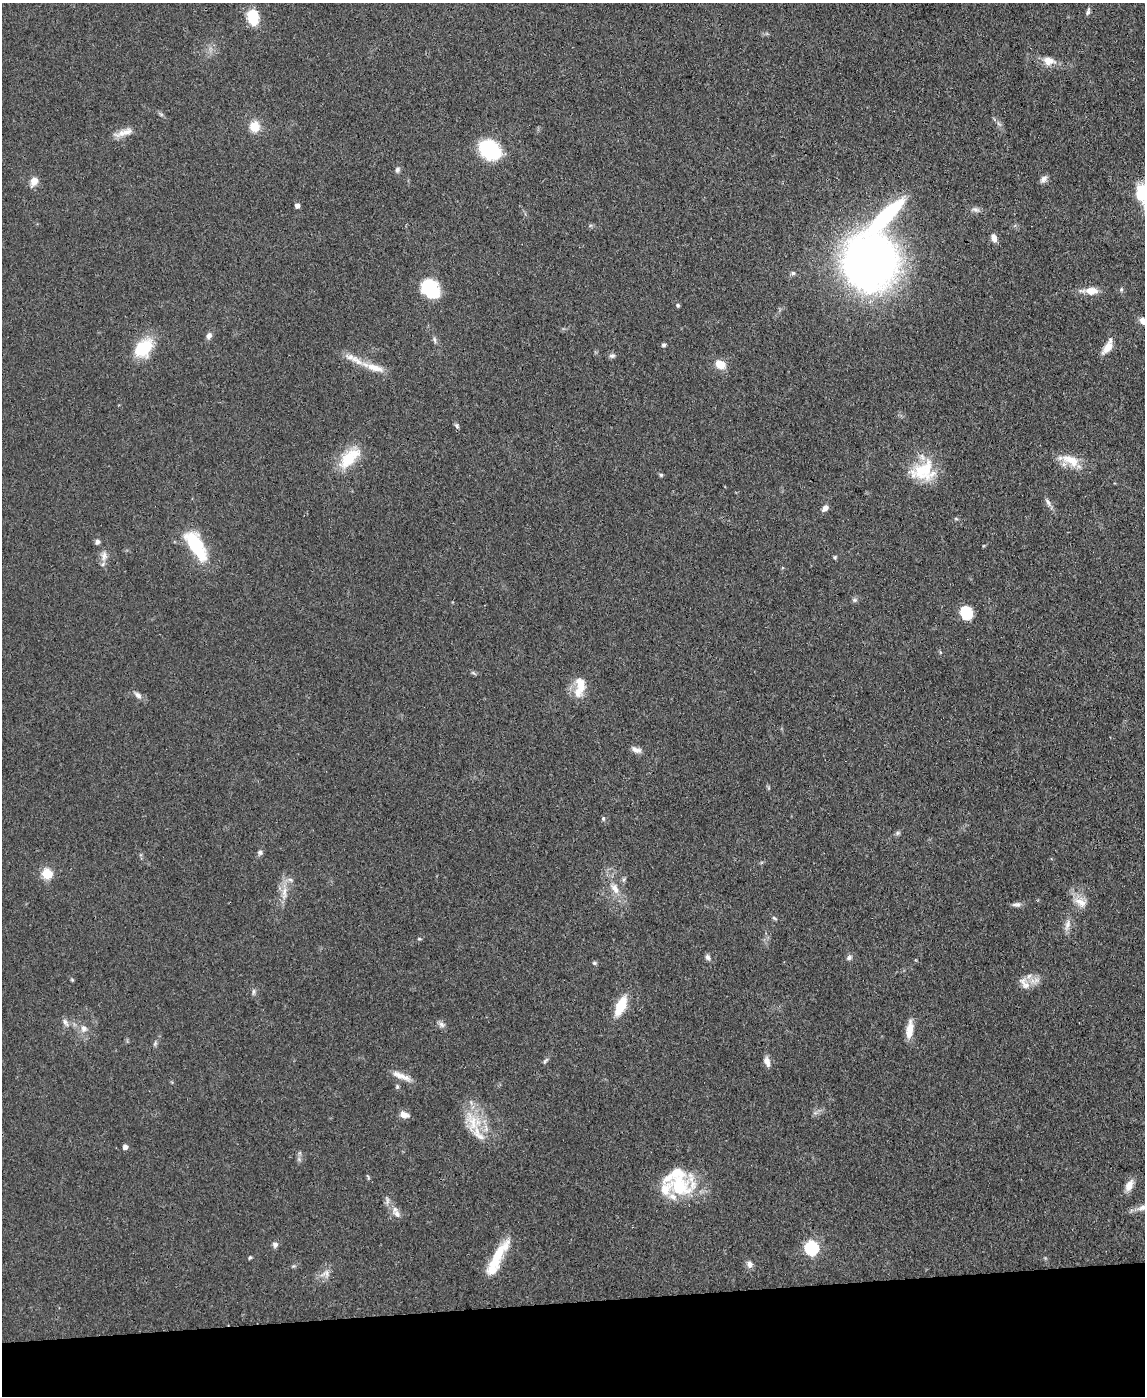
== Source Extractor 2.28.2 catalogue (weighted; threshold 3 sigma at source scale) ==
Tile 10 of 4 x 3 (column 2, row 3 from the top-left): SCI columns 1213-2355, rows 203-1596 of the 4717 x 4694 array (HDU 1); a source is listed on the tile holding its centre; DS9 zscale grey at full resolution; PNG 1147 x 1398 px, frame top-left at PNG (2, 3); no overlay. Shown black and unused: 7% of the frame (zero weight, under 3 of 4 exposures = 9% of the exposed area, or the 3 px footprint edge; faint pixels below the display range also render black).
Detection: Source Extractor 2.28.2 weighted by HDU 2 'WHT'; one run over the whole footprint, this tile lists its part. Background 0.081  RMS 0.0043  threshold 0.0196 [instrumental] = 3 sigma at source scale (4.5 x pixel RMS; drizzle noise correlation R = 1.50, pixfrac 1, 0.05/0.05 arcsec/px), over >= 5 px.
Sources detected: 100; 7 inside a brighter listed object's ellipse — not listed separately; the other 93 listed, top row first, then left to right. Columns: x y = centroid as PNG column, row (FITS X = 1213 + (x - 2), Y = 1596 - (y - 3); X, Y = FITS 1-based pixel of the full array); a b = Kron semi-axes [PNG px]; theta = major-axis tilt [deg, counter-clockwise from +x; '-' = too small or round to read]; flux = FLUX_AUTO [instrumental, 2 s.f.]
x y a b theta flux
1088 12 10 4 71 1.1
253 17 14 9 -80 16
1049 61 15 10 -12 5.1
161 114 7 4 -19 0.72
999 124 8 4 -36 1.1
255 126 12 11 - 7.1
127 132 16 11 15 4.5
490 150 19 13 -35 46
397 170 8 6 66 1.2
1043 179 10 7 44 1.8
34 181 9 7 65 4.5
1141 194 26 14 -82 13
297 205 4 4 - 2
976 210 11 7 -24 1.7
885 217 67 16 44 44
994 238 10 6 -75 2.6
870 262 39 37 -65 330
793 273 6 5 - 0.94
430 289 22 17 -51 19
1121 289 6 5 - 0.76
1091 291 13 8 -2 5.6
678 305 5 4 - 0.73
1143 321 10 7 -38 3.9
209 336 8 6 57 1.9
434 340 10 4 -72 1.1
664 345 4 4 - 1.2
1108 347 18 9 53 5
143 348 23 15 44 19
612 356 8 6 1 1.2
720 364 11 8 -30 6.6
373 367 35 8 -18 7.1
457 426 7 6 - 0.91
349 458 35 16 46 14
1071 460 28 13 -25 9.1
923 471 33 24 12 19
661 475 5 5 - 0.66
1048 502 13 5 -58 1.8
825 508 7 6 - 2.4
956 519 6 4 -2 0.56
97 542 6 5 - 1.5
196 545 26 11 -60 34
104 556 15 8 90 3.1
835 557 5 5 - 0.63
855 600 7 5 0 0.95
966 613 12 11 - 13
473 673 7 4 -36 0.72
580 687 26 12 83 8.7
138 695 11 7 -39 2
636 750 13 6 -21 2.3
603 818 6 5 - 0.73
897 833 6 6 - 0.88
260 852 7 6 - 1.2
47 874 6 5 - 28
290 880 8 5 -20 1.3
615 888 17 9 -61 5
284 893 21 7 87 4.6
1081 902 18 11 -32 5.5
1017 904 12 6 3 1.6
774 918 8 4 -36 0.71
1067 925 17 7 73 2.9
419 939 5 4 - 0.5
708 957 8 6 -67 1.4
849 958 8 6 29 1.3
594 963 6 5 - 0.69
72 980 5 4 - 0.48
1036 980 12 8 36 3.1
1024 983 20 9 -50 3.8
253 992 10 4 85 0.96
621 1006 20 9 66 13
66 1023 13 5 -57 1.7
441 1024 10 7 -39 1.7
84 1028 11 9 -76 2.9
909 1030 21 7 83 6.2
155 1043 7 5 78 0.86
545 1061 11 4 49 0.95
767 1061 13 7 -71 2.6
401 1076 26 7 -21 4.4
397 1087 6 5 - 0.71
404 1115 10 7 -16 3.4
473 1123 37 17 -70 15
125 1147 5 4 - 2.2
368 1177 8 2 -61 0.57
1129 1185 15 8 65 4.1
679 1186 40 27 11 26
1142 1208 14 8 12 2.8
397 1214 13 9 -48 2.7
275 1244 7 6 - 1.5
811 1248 6 6 - 74
250 1257 5 4 - 0.64
496 1258 43 10 59 15
749 1264 8 7 - 2.2
293 1266 6 4 70 0.59
326 1274 16 10 24 3.4
Isophote crosses this tile's border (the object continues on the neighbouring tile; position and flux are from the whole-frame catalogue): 3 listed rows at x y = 1141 194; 1143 321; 1142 1208